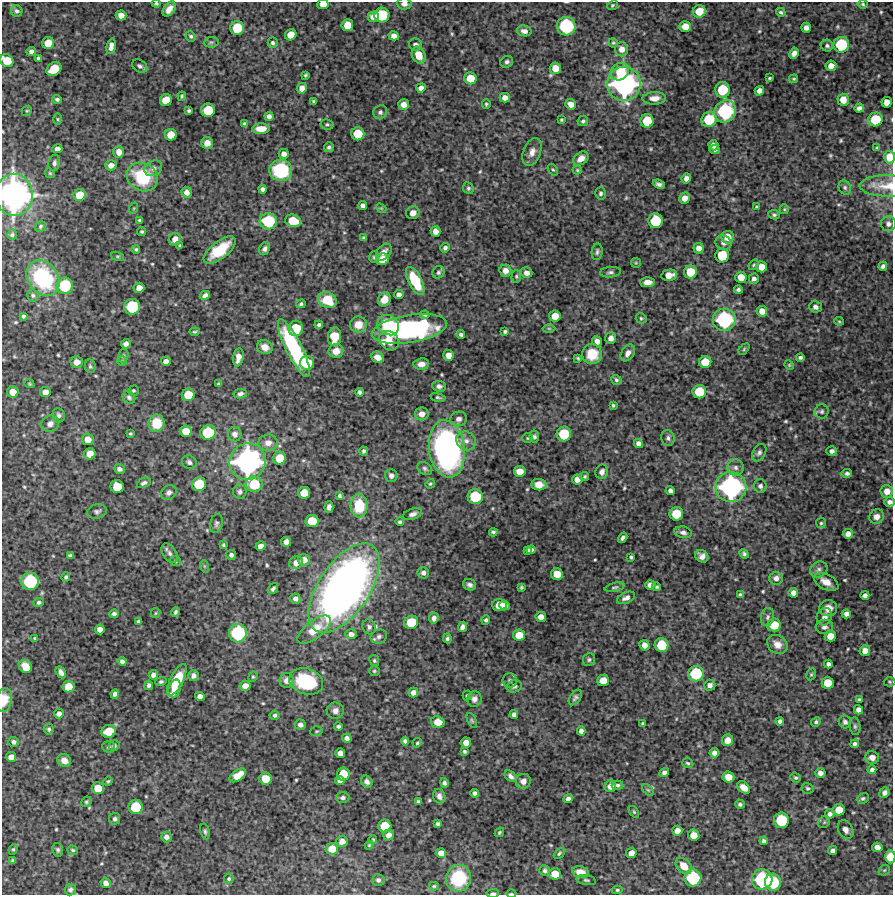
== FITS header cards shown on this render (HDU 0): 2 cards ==
NAXIS1  =                  891 /Length X axis
NAXIS2  =                  893 /Length Y axis

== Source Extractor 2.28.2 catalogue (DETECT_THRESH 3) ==
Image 891 x 893 px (HDU 0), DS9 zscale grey, 1 PNG px = 1 image px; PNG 895 x 897 px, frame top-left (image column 1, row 893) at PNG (2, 2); each listed source drawn as its Kron ellipse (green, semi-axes under 4 px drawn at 4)
Background 4110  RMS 170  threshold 523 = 3 sigma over >= 5 px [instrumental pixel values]
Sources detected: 551; of the 551, the 500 brightest by FLUX_AUTO listed and drawn (51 fainter detections omitted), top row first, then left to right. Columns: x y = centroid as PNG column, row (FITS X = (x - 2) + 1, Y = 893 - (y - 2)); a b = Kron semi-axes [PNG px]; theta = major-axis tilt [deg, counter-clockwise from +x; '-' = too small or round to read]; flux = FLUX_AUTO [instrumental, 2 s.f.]
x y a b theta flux
156 3 4 3 - 1.6e+04
323 4 5 5 - 1.2e+05
404 4 7 5 -4 5.0e+04
863 4 5 4 - 1.7e+04
612 5 6 4 42 1.6e+04
169 9 8 5 56 7.8e+04
17 11 6 5 - 3.0e+04
699 11 6 6 - 2.1e+05
781 12 5 4 - 2.1e+04
121 15 5 5 - 8.8e+04
382 15 7 7 - 4.5e+05
373 17 5 5 - 5.7e+04
347 25 6 6 - 1.7e+05
566 26 9 9 - 8.8e+05
685 27 6 5 - 1.4e+05
237 28 7 7 - 3.3e+05
806 28 5 5 - 5.5e+04
524 31 7 5 -11 5.4e+04
291 35 6 5 - 1.4e+05
191 36 5 5 - 2.2e+04
394 36 5 4 - 7.1e+04
211 42 7 5 7 2.4e+04
48 43 6 6 - 1.8e+05
273 43 5 5 - 2.5e+04
613 43 4 4 - 1.7e+04
415 45 6 6 - 4.2e+04
841 45 8 8 - 5.4e+05
111 46 8 4 77 6.7e+04
827 46 6 6 - 2.6e+04
622 49 7 6 - 8.2e+04
31 51 5 4 - 3.9e+04
794 53 6 4 65 5.5e+04
419 55 9 6 -65 1.5e+05
38 58 3 3 - 2.0e+04
7 61 7 6 - 2.3e+05
507 62 6 5 - 3.3e+04
140 66 8 6 -35 3.4e+04
831 66 5 5 - 8.9e+04
555 68 6 5 - 1.4e+05
54 69 8 6 34 3.1e+05
620 72 10 8 37 2.3e+05
305 75 4 2 - 1.4e+04
470 78 6 6 - 2.0e+05
769 78 3 3 - 1.4e+04
794 79 4 3 - 1.4e+04
624 84 17 17 - 2.5e+06
302 88 5 5 - 7.9e+04
421 88 5 4 - 5.7e+04
723 90 8 7 - 4.0e+05
759 91 5 4 - 6.5e+04
182 96 5 3 - 1.6e+04
505 98 5 5 - 7.4e+04
654 98 12 6 2 9.8e+04
57 99 5 4 - 2.2e+04
166 100 6 6 - 2.0e+05
843 100 6 5 - 1.4e+05
314 101 3 3 - 1.6e+04
887 102 5 5 - 1.1e+05
486 104 5 4 - 1.7e+04
571 104 6 5 - 8.1e+04
404 105 5 5 - 7.6e+04
859 108 5 4 - 3.7e+04
208 110 7 7 - 3.2e+05
27 111 5 4 - 1.4e+04
189 111 4 3 - 2.0e+04
725 111 11 10 - 1.0e+06
380 112 7 6 - 3.3e+04
269 116 4 4 - 4.2e+04
57 119 5 3 - 1.4e+04
875 119 7 7 - 3.5e+05
561 120 3 3 - 1.4e+04
709 120 8 7 - 4.1e+05
583 121 5 5 - 2.7e+04
647 121 7 6 - 3.0e+05
245 124 4 3 - 2.9e+04
327 124 6 5 - 2.1e+04
261 129 8 5 0 1.4e+05
358 134 6 6 - 2.7e+05
171 135 6 6 - 1.6e+05
207 143 6 6 - 7.7e+04
713 145 5 5 - 5.4e+04
329 147 5 4 - 2.5e+04
877 148 4 4 - 1.7e+04
57 149 5 4 - 5.6e+04
715 150 5 4 - 3.1e+04
119 152 6 5 - 7.7e+04
532 152 14 8 69 8.4e+04
284 154 5 5 - 5.9e+04
890 157 6 5 - 1.6e+05
581 159 8 6 38 1.0e+05
54 163 8 6 77 3.5e+04
111 165 6 5 - 6.8e+04
153 168 9 7 30 5.2e+04
281 170 11 10 - 7.4e+05
553 170 6 4 -51 1.8e+04
577 170 4 4 - 1.5e+04
50 173 5 4 - 1.5e+04
142 177 16 13 -32 6.8e+05
686 178 5 4 - 5.1e+04
659 184 6 4 -23 3.4e+04
888 186 28 10 -1 1.9e+05
468 188 6 5 - 2.3e+04
845 188 7 6 - 2.7e+04
263 189 4 4 - 3.3e+04
187 192 5 5 - 6.5e+04
601 193 6 5 - 2.9e+04
14 195 21 18 -89 3.8e+06
80 195 6 6 - 2.1e+05
684 198 5 5 - 8.4e+04
363 205 4 4 - 4.5e+04
757 207 3 3 - 1.7e+04
134 208 6 3 71 1.4e+04
381 208 5 4 - 1.4e+04
784 209 5 4 - 1.4e+04
413 213 7 6 - 6.4e+04
774 215 6 4 -9 2.4e+04
140 220 3 3 - 1.9e+04
268 221 9 8 - 5.6e+05
293 221 8 6 -14 2.7e+05
655 221 7 7 - 4.2e+05
888 224 7 7 - 4.4e+04
41 226 6 5 - 1.9e+04
435 231 5 5 - 8.1e+04
142 232 4 4 - 1.8e+04
12 235 5 4 - 2.0e+04
728 237 6 6 - 1.4e+05
364 238 4 3 - 2.1e+04
175 239 6 6 - 9.2e+04
723 243 8 7 - 5.3e+04
180 246 3 3 - 1.7e+04
445 248 5 4 - 3.2e+04
699 248 5 5 - 7.0e+04
136 249 4 4 - 1.9e+04
265 249 6 5 - 3.9e+04
220 250 19 8 38 3.6e+05
384 252 9 6 50 7.0e+04
597 252 8 5 83 3.0e+04
722 255 7 7 - 3.6e+05
118 256 7 4 -18 1.7e+04
374 257 6 5 - 1.8e+04
382 259 6 5 - 1.5e+05
636 263 5 5 - 1.4e+04
753 265 6 3 51 1.4e+04
883 266 4 4 - 3.2e+04
762 267 5 5 - 1.3e+05
505 271 6 6 - 7.6e+04
438 272 6 5 - 2.5e+04
610 272 10 5 4 3.4e+04
690 272 6 6 - 2.6e+05
526 273 6 5 - 6.1e+04
669 275 8 5 11 1.2e+05
516 276 6 5 - 2.0e+04
741 277 5 5 - 1.3e+05
43 278 19 15 -53 1.0e+06
754 279 5 5 - 4.1e+04
415 281 15 7 -63 4.7e+05
647 282 7 5 1 8.9e+04
65 286 8 8 - 5.3e+05
139 288 5 5 - 8.5e+04
738 290 4 4 - 2.6e+04
33 295 6 6 - 2.4e+04
205 295 5 4 - 4.4e+04
399 295 5 4 - 4.6e+04
384 299 7 6 - 1.3e+05
327 300 10 7 -27 2.4e+05
301 304 5 4 - 2.1e+04
132 307 8 8 - 5.2e+05
815 307 6 5 - 4.5e+04
762 311 5 5 - 9.5e+04
425 315 5 4 - 1.8e+04
23 316 3 3 - 1.9e+04
555 316 5 5 - 1.5e+05
641 318 5 5 - 1.8e+04
724 320 11 11 - 1.1e+06
839 321 5 4 - 1.4e+04
319 325 4 4 - 2.6e+04
358 325 8 8 - 1.4e+05
388 325 11 9 -36 4.5e+05
296 328 8 7 - 3.6e+05
549 328 6 4 -1 1.8e+04
409 329 38 14 9 2.4e+06
505 331 4 3 - 2.1e+04
195 332 5 3 - 1.6e+04
461 335 4 3 - 2.7e+04
334 337 9 7 87 3.3e+05
611 338 6 5 - 7.0e+04
389 341 11 9 -43 1.4e+05
597 341 5 5 - 6.5e+04
126 344 5 4 - 4.1e+04
265 347 8 7 - 8.9e+04
294 348 32 8 -63 1.4e+06
744 349 6 4 47 1.6e+04
336 351 7 7 - 1.2e+05
628 353 9 6 57 6.8e+04
592 354 10 10 - 2.7e+05
448 355 5 5 - 9.1e+04
123 356 7 5 75 2.1e+04
238 357 9 5 80 8.5e+04
378 357 6 5 - 8.0e+04
800 357 4 4 - 2.6e+04
578 358 4 3 - 1.6e+04
122 361 5 5 - 1.5e+04
166 361 5 4 - 5.5e+04
77 362 6 5 - 6.5e+04
705 362 6 6 - 2.1e+05
307 363 7 7 - 2.7e+05
421 364 8 6 5 7.9e+04
789 365 5 4 - 1.3e+04
90 366 7 5 -80 2.2e+04
616 380 5 4 - 2.5e+04
29 384 5 4 - 1.4e+04
218 384 3 3 - 1.6e+04
439 386 7 5 -8 4.0e+04
133 391 5 5 - 1.8e+04
13 392 5 5 - 1.3e+05
45 392 5 5 - 9.0e+04
359 392 4 3 - 2.5e+04
699 392 6 6 - 3.1e+05
240 394 7 4 11 3.1e+04
188 395 6 6 - 2.5e+05
129 397 7 5 -45 2.7e+04
438 397 8 4 -12 2.0e+04
613 405 3 3 - 1.7e+04
822 411 7 7 - 3.1e+04
422 414 7 6 - 8.6e+04
59 415 7 6 - 3.7e+04
459 419 8 7 - 5.5e+04
157 423 8 8 - 3.0e+05
50 424 9 8 - 6.5e+04
186 431 6 5 - 1.7e+05
130 433 3 3 - 1.4e+04
208 433 8 7 - 4.8e+05
235 434 7 6 - 5.8e+04
564 434 7 7 - 3.9e+05
534 436 6 5 - 2.6e+04
528 438 5 4 - 1.5e+04
668 438 8 6 -77 3.6e+04
88 439 6 5 - 1.1e+05
466 441 10 9 - 7.4e+04
268 443 9 8 - 8.9e+04
638 443 5 4 - 4.9e+04
447 449 29 18 -82 4.2e+06
364 451 4 3 - 2.4e+04
832 451 5 5 - 4.1e+04
759 453 9 6 58 3.5e+04
90 454 6 5 - 1.3e+05
280 458 6 6 - 2.2e+05
189 462 7 6 - 3.3e+04
248 462 18 18 - 2.7e+06
425 468 8 6 -32 2.9e+04
736 468 8 8 - 4.5e+04
119 469 5 5 - 4.0e+04
520 471 6 5 - 1.2e+05
602 472 7 6 - 5.2e+04
847 473 5 4 - 3.0e+04
391 476 6 6 - 3.8e+04
585 476 4 4 - 1.7e+04
577 479 5 5 - 7.7e+04
144 483 7 4 26 3.3e+04
199 484 7 7 - 3.6e+05
254 484 8 8 - 4.1e+05
430 484 5 4 - 1.7e+04
539 485 7 5 -4 1.7e+05
760 486 7 6 - 3.8e+04
117 487 6 6 - 2.6e+05
731 487 15 15 - 2.0e+06
670 491 5 4 - 4.4e+04
887 491 6 6 - 1.0e+05
169 492 8 7 - 4.6e+04
240 492 7 7 - 3.4e+04
304 493 6 6 - 1.8e+05
339 496 4 3 - 2.2e+04
475 497 7 7 - 4.9e+05
890 502 5 5 - 4.5e+04
359 506 11 8 -90 3.6e+05
329 507 6 4 88 4.5e+04
97 511 10 7 12 3.5e+04
413 514 10 5 19 4.7e+04
676 514 7 6 - 2.9e+05
877 517 7 7 - 7.8e+04
312 521 6 6 - 2.7e+05
400 522 4 3 - 2.1e+04
216 523 9 6 77 3.1e+04
821 523 5 5 - 1.8e+04
493 532 4 3 - 2.1e+04
683 532 9 5 -11 4.1e+04
848 534 5 5 - 5.5e+04
623 538 5 3 - 3.4e+04
286 542 5 5 - 7.5e+04
223 545 3 3 - 1.5e+04
260 546 5 4 - 6.1e+04
531 550 4 4 - 3.5e+04
528 551 4 3 - 2.4e+04
170 553 11 6 -55 4.4e+04
744 554 5 4 - 2.5e+04
231 555 5 5 - 3.5e+04
70 556 4 3 - 3.1e+04
702 556 7 5 -37 6.6e+04
631 557 3 3 - 1.7e+04
304 560 6 5 - 9.1e+04
175 561 6 4 -16 1.7e+04
296 563 7 6 - 8.2e+04
204 566 6 4 -71 1.8e+04
819 569 9 7 32 4.7e+04
423 573 6 5 - 4.2e+04
557 574 6 5 - 1.7e+05
66 577 5 4 - 2.1e+04
776 578 7 6 - 6.4e+04
30 581 9 8 - 7.2e+05
826 582 13 7 -29 1.0e+05
470 585 6 5 - 3.9e+04
650 585 5 4 - 6.2e+04
521 587 4 3 - 1.7e+04
615 587 10 4 13 2.1e+04
657 587 4 3 - 1.9e+04
344 588 51 25 56 8.6e+06
273 589 6 4 53 2.6e+04
793 593 5 5 - 6.5e+04
740 595 4 3 - 2.0e+04
865 595 4 4 - 5.0e+04
295 598 5 5 - 4.5e+04
626 598 9 5 22 5.3e+04
39 602 5 4 - 2.7e+04
499 605 7 6 - 1.9e+05
504 605 5 4 - 5.4e+04
828 608 9 8 - 9.6e+04
175 612 5 4 - 2.3e+04
156 613 5 4 - 1.4e+04
114 614 5 4 - 3.5e+04
846 614 4 4 - 4.8e+04
541 617 5 5 - 8.3e+04
768 617 9 6 75 4.0e+04
824 617 9 7 64 6.2e+04
434 618 5 5 - 4.8e+04
486 620 5 4 - 2.2e+04
138 621 3 3 - 2.0e+04
411 622 7 6 - 3.3e+05
774 625 7 6 - 2.7e+05
369 627 8 6 -65 3.7e+04
462 627 5 4 - 4.0e+04
824 627 8 7 - 4.7e+04
100 629 5 5 - 7.3e+04
314 630 20 9 37 2.1e+05
238 633 9 9 - 7.8e+05
351 634 6 5 - 5.5e+04
519 635 6 5 - 1.7e+05
830 636 6 5 - 1.3e+05
379 637 8 7 - 3.8e+04
35 638 3 3 - 1.4e+04
447 638 5 4 - 2.4e+04
777 644 11 9 -36 9.8e+04
645 645 5 5 - 7.4e+04
662 645 7 7 - 3.4e+05
865 651 5 5 - 8.5e+04
374 660 6 4 -62 1.9e+04
589 660 6 6 - 2.5e+04
122 661 4 4 - 3.4e+04
828 664 4 4 - 3.6e+04
25 666 7 6 - 1.7e+05
374 671 5 4 - 1.5e+04
61 672 6 4 -57 4.7e+04
696 674 8 7 - 5.4e+05
811 674 6 4 68 1.7e+04
153 675 5 4 - 4.4e+04
193 676 5 5 - 4.5e+04
253 677 5 4 - 1.5e+04
177 680 17 6 63 4.2e+05
287 680 7 7 - 6.9e+04
510 680 7 7 - 3.2e+04
161 681 6 4 20 2.2e+04
306 681 17 12 -18 7.1e+05
603 681 6 5 - 1.5e+05
890 682 6 4 -3 1.6e+04
828 683 6 6 - 2.0e+05
149 685 4 4 - 3.0e+04
710 685 5 5 - 5.1e+04
245 686 5 5 - 8.7e+04
514 686 8 6 13 3.1e+04
69 687 6 6 - 1.7e+05
175 689 9 6 74 1.2e+05
413 693 5 5 - 7.0e+04
115 694 5 4 - 4.1e+04
200 696 5 4 - 5.6e+04
467 696 5 4 - 2.0e+04
575 697 9 5 55 3.1e+04
474 699 8 7 - 5.9e+04
859 699 4 3 - 2.0e+04
4 700 12 7 77 1.7e+05
858 710 5 4 - 6.2e+04
335 711 8 8 - 5.6e+04
59 714 5 4 - 5.4e+04
275 715 5 5 - 2.4e+04
514 715 4 4 - 4.3e+04
472 721 8 4 -63 1.9e+04
780 721 4 4 - 3.2e+04
438 722 7 5 -12 1.6e+05
816 722 5 4 - 2.0e+04
845 722 6 6 - 3.5e+04
642 723 3 3 - 1.5e+04
300 725 5 5 - 5.1e+04
338 726 4 3 - 2.3e+04
855 726 9 5 -83 2.6e+04
49 729 5 5 - 2.0e+04
109 731 7 6 - 2.6e+05
316 731 6 4 18 1.6e+04
581 731 4 4 - 4.3e+04
347 738 5 4 - 4.8e+04
727 740 6 5 - 7.7e+04
405 741 4 4 - 3.1e+04
14 742 5 5 - 3.8e+04
466 742 5 5 - 8.9e+04
417 743 5 4 - 1.7e+04
855 744 4 4 - 2.8e+04
114 746 6 5 - 2.9e+04
108 747 6 6 - 2.7e+04
464 751 4 3 - 1.9e+04
340 753 5 5 - 7.4e+04
714 753 5 4 - 5.8e+04
11 757 5 5 - 7.8e+04
872 757 7 6 - 8.3e+04
64 760 7 6 - 8.3e+04
688 763 6 5 - 1.9e+04
872 770 4 3 - 3.3e+04
664 772 5 4 - 3.7e+04
820 773 5 5 - 5.2e+04
343 774 7 6 - 2.6e+05
238 775 9 5 34 1.7e+05
511 776 7 4 -40 3.9e+04
728 777 6 5 - 1.3e+05
796 778 5 4 - 2.0e+04
266 779 6 6 - 2.1e+05
108 781 5 4 - 1.5e+04
340 781 5 4 - 5.6e+04
523 781 7 7 - 7.1e+04
367 782 6 5 - 4.0e+04
444 783 5 4 - 3.2e+04
617 785 6 4 -2 2.3e+04
610 786 6 5 - 6.4e+04
744 787 7 5 -42 1.0e+05
98 788 6 6 - 1.8e+05
808 788 6 5 - 2.2e+04
648 790 7 4 -44 1.9e+04
475 793 4 4 - 3.6e+04
884 793 5 5 - 5.2e+04
439 796 7 6 - 5.1e+04
343 798 7 5 1 3.3e+04
863 798 6 5 - 2.3e+04
568 799 5 4 - 4.2e+04
418 801 3 3 - 1.9e+04
86 802 5 5 - 2.0e+04
740 804 5 4 - 2.5e+04
136 807 7 7 - 3.8e+05
839 810 6 5 - 1.7e+05
634 812 7 3 -54 1.5e+04
830 814 5 4 - 3.9e+04
115 819 6 5 - 3.5e+04
781 820 8 7 - 4.9e+05
824 822 6 5 - 2.1e+04
438 824 4 4 - 2.2e+04
385 826 6 6 - 2.6e+05
846 830 10 7 -60 6.4e+04
205 831 8 4 -76 2.4e+04
677 831 5 5 - 8.3e+04
499 832 5 3 - 1.5e+04
389 835 5 5 - 6.4e+04
694 835 5 5 - 1.2e+05
166 837 5 5 - 4.8e+04
373 840 4 3 - 1.5e+04
342 841 6 5 - 8.0e+04
764 841 4 4 - 3.2e+04
369 845 4 3 - 1.4e+04
877 847 5 4 - 7.3e+04
13 849 5 4 - 1.8e+04
332 849 6 6 - 1.6e+05
58 850 7 5 -80 2.7e+04
73 850 5 4 - 1.8e+04
833 851 5 4 - 4.3e+04
441 853 5 5 - 8.1e+04
559 853 6 4 46 1.8e+04
631 853 5 5 - 9.7e+04
890 857 6 5 - 2.2e+05
13 861 3 3 - 1.8e+04
684 866 9 6 -45 1.7e+05
545 870 5 5 - 2.4e+04
884 870 6 5 - 1.6e+04
580 872 8 5 -11 1.1e+05
555 874 6 5 - 1.7e+05
458 878 13 12 - 6.4e+05
693 878 8 8 - 6.8e+05
229 879 5 5 - 1.9e+04
378 880 6 6 - 3.3e+04
586 880 10 5 -10 2.5e+04
762 880 10 10 - 1.0e+06
773 882 8 8 - 5.4e+05
106 883 5 5 - 6.3e+04
434 886 5 4 - 1.7e+04
70 889 6 5 - 3.2e+04
617 890 5 4 - 1.7e+04
493 893 6 3 4 2.7e+04
511 894 5 2 - 1.7e+04
At the frame edge (FLAGS 8, measured only in part): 14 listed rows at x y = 156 3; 323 4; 404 4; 566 26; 7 61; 875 119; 890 157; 888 186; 14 195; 890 502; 4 700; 890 857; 493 893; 511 894
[51 fainter detections neither listed nor drawn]

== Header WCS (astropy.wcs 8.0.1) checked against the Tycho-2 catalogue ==
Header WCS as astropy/WCSLIB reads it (CRVAL/CRPIX/CD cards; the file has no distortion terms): RA---TAN/DEC--TAN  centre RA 23:42:38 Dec +27:05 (355.66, +27.09 deg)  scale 1.01 arcsec/px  FOV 15.0' x 15.0'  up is -1 deg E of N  parity normal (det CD < 0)
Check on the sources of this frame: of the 60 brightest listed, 4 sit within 1.5 arcsec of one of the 4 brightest Tycho-2 stars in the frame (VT <= 11.82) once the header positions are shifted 0.21 arcsec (0.18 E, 0.11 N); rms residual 0.36 arcsec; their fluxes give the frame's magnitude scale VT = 27.60 - 2.5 log10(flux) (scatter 0.08 mag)
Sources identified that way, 4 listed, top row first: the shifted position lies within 1.5 arcsec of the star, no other Tycho-2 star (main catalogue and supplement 1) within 3.0 arcsec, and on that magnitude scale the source's flux lands within +1.5 / -3 mag of the star's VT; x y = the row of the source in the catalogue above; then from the Tycho-2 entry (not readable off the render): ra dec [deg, ICRS J2000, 3 dp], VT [Tycho-2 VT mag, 2 dp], TYC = Tycho-2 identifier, HIP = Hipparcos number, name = IAU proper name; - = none
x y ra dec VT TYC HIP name
624 84 355.602 +27.192 11.63 2254-2793-1 - -
14 195 355.795 +27.165 11.02 2254-273-1 - -
248 462 355.723 +27.089 11.66 2254-324-1 - -
731 487 355.571 +27.079 11.82 2254-329-1 - -